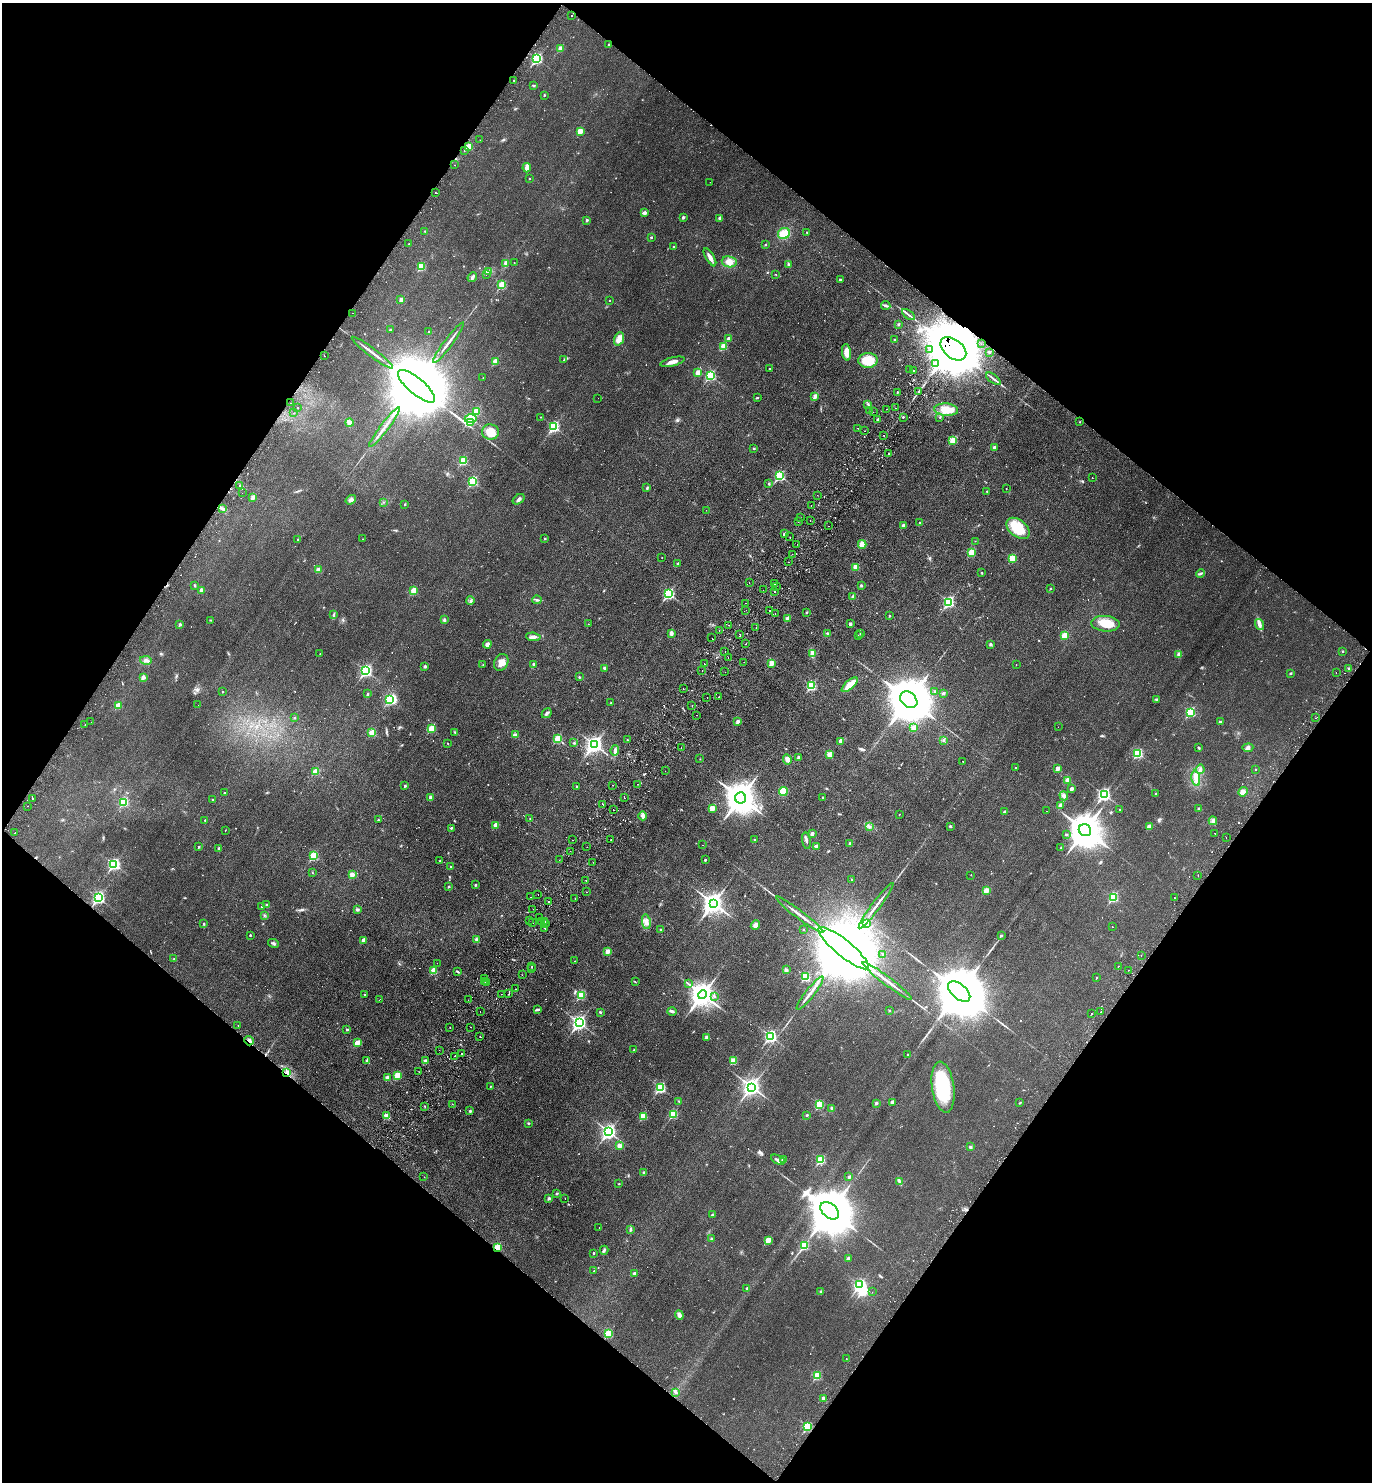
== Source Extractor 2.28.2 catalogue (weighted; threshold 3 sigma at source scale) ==
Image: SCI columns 345-5821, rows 39-5958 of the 6027 x 6000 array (HDU 1 of 3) = the unmasked area's bounding box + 8 px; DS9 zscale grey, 4 x 4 block average (1 PNG px = mean of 4 x 4 image px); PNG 1374 x 1484 px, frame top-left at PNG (2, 3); each listed source drawn as its Kron ellipse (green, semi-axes under 4 px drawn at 4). Shown black and unused: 49% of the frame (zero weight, under 2 of 3 exposures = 3% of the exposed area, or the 3 px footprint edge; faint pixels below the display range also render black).
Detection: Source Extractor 2.28.2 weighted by HDU 2 'WHT'. Background 0.0252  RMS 0.0045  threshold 0.0202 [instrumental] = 3 sigma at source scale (4.5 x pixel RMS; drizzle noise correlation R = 1.50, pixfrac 1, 0.05/0.05 arcsec/px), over >= 5 px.
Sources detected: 872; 5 too faint to see at this stretch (4 x 4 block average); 6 inside a brighter object's white glare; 91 cosmic-ray / hot-pixel residue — neither listed nor drawn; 11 coinciding with a brighter row at this scale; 11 inside a brighter listed object's ellipse — not listed separately; of the other 748, all 500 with FLUX_AUTO >= 0.964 (the completeness limit of this list) listed and drawn (248 fainter detections not listed), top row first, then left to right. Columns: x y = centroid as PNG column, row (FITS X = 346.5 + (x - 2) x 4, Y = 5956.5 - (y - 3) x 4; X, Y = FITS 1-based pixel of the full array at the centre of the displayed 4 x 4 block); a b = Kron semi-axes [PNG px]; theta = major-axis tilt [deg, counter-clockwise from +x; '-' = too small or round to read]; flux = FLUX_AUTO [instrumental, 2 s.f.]
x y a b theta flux
571 16 2 2 - 4.2
609 44 2 2 - 3.2
560 48 3 2 - 22
537 59 3 2 - 290
513 80 2 2 - 1.2
533 85 3 2 - 2.4
544 95 2 2 - 3.9
580 131 2 2 - 56
480 140 2 2 - 1.7
468 147 2 2 - 71
464 150 2 2 - 1.2
455 165 2 2 - 1.3
527 168 5 2 - 23
530 178 2 2 - 1.7
710 182 2 2 - 1.4
436 193 2 2 - 2.8
644 213 3 3 - 10
683 217 2 2 - 9.2
720 218 2 2 - 15
587 220 2 2 - 8.6
425 231 2 2 - 1.5
807 232 2 2 - 1.8
784 234 6 5 - 40
651 237 2 2 - 4.6
409 244 2 2 - 2.4
765 245 2 2 - 1.6
673 247 2 2 - 3.7
710 257 10 3 -59 16
729 262 7 5 -10 24
506 263 3 2 - 3.7
514 263 2 2 - 1.7
788 265 3 2 - 3.1
421 267 2 2 - 97
488 271 3 3 - 4.4
486 274 2 2 - 1.1
776 274 2 2 - 1
472 277 5 4 - 6.5
840 280 2 2 - 2.8
502 285 2 2 - 120
401 299 2 2 - 22
609 301 2 2 - 0.99
886 305 5 2 - 4.2
352 313 2 2 - 2.6
908 315 7 2 -35 5.6
898 324 2 2 - 2.9
390 330 2 2 - 9.8
429 332 2 2 - 1.1
619 339 7 5 68 13
729 339 2 2 - 17
895 340 2 2 - 10
448 343 25 2 53 14
981 344 2 2 - 1
723 346 2 2 - 89
953 349 15 9 -38 27000
930 350 2 2 - 2.4
847 352 8 4 -84 25
990 352 3 2 - 2.2
372 353 26 2 -37 16
324 355 2 2 - 2.1
563 360 2 2 - 2.7
868 360 9 7 1 64
495 361 2 2 - 58
673 362 13 3 13 14
935 363 2 2 - 3.6
769 369 2 2 - 2.9
910 369 2 2 - 2
913 371 2 2 - 4
698 373 2 2 - 55
710 376 3 2 - 270
483 378 2 2 - 1.1
993 379 9 2 -37 6.6
416 386 23 8 -40 59000
919 391 3 2 - 1.9
897 392 2 2 - 4.2
815 396 2 2 - 30
598 398 2 2 - 1.6
757 398 3 2 - 2
291 403 2 2 - 1.1
868 404 2 2 - 1.4
298 408 2 2 - 3.3
895 408 2 2 - 1.6
886 409 2 2 - 4.5
870 410 2 2 - 1
946 410 12 6 -4 41
476 411 2 2 - 94
873 412 2 2 - 1.9
293 413 2 2 - 1
541 417 2 2 - 1.1
903 417 2 2 - 4.1
940 417 3 2 - 1.7
471 419 6 3 1 290
878 420 2 2 - 15
470 422 3 2 - 19
1080 422 2 2 - 2
349 423 4 3 - 11
384 427 25 2 53 17
554 427 3 2 - 310
858 428 2 2 - 0.97
864 431 2 2 - 1.1
490 432 8 7 - 43
884 435 2 2 - 2.1
953 440 2 2 - 100
754 448 3 2 - 1.8
995 448 2 2 - 28
888 453 2 2 - 3.2
463 461 2 2 - 130
780 476 3 2 - 250
1092 477 2 2 - 1.4
473 481 3 2 - 180
769 483 3 2 - 2.3
240 485 2 2 - 3
647 488 4 2 - 2.1
1006 489 2 2 - 1.1
987 491 2 2 - 2.2
242 493 2 2 - 2.9
817 495 2 2 - 1.8
253 497 2 2 - 23
519 499 6 3 37 6.7
351 500 5 3 - 9.4
384 502 2 2 - 1.3
405 504 2 2 - 4.2
811 506 2 2 - 1.1
222 509 4 2 - 3.8
706 510 2 2 - 1
800 517 2 2 - 1.9
798 521 2 2 - 4.9
810 521 2 2 - 3.9
920 523 2 2 - 5.3
903 525 2 2 - 16
828 526 2 2 - 1.3
1018 528 13 8 -39 66
784 534 2 2 - 10
790 537 2 2 - 2.2
298 539 2 2 - 2.7
363 539 2 2 - 1.2
545 539 2 2 - 3.8
975 541 2 2 - 1.2
797 544 2 2 - 4.1
862 544 4 3 - 24
972 553 2 2 - 110
792 554 2 2 - 1.3
662 557 2 2 - 1
1012 558 2 2 - 100
788 562 2 2 - 1.1
678 564 3 2 - 2.9
856 567 2 2 - 69
318 570 2 2 - 30
981 572 3 2 - 1
1201 573 4 2 - 3.6
749 582 2 2 - 1.2
775 584 2 2 - 3.1
195 585 2 2 - 1.5
861 585 3 2 - 2.5
776 586 2 2 - 1.4
1051 589 2 2 - 4.7
201 590 2 2 - 22
763 590 2 2 - 0.96
414 591 2 2 - 86
774 592 2 2 - 1.6
669 594 3 2 - 310
853 597 2 2 - 21
537 600 4 2 - 3.6
470 601 4 3 - 6.5
949 602 3 2 - 340
745 603 2 2 - 1
746 610 2 2 - 6.6
769 610 2 2 - 2.8
807 612 2 2 - 5.8
775 614 2 2 - 1.8
334 615 2 2 - 1.9
889 616 2 2 - 3.4
787 619 3 2 - 12
210 620 2 2 - 1.2
444 620 4 3 - 3.9
180 624 2 2 - 12
588 624 2 2 - 1.2
850 624 2 2 - 12
1105 624 14 7 -4 44
1260 624 6 3 -73 8.4
729 625 2 2 - 2.6
756 628 2 2 - 1.2
719 631 2 2 - 1.6
671 633 4 3 - 6.9
739 634 2 2 - 2.3
827 634 3 3 - 3.5
860 634 2 2 - 2.1
1064 635 2 2 - 62
858 636 2 2 - 1
533 637 7 3 -6 7.9
712 638 2 2 - 3.2
487 644 4 3 - 11
746 644 2 2 - 3.2
990 644 3 3 - 3.9
725 651 2 2 - 3.3
1342 651 2 2 - 3.9
813 653 3 2 - 3.1
320 654 2 2 - 1.2
1179 654 3 2 - 8.6
728 658 2 2 - 1.4
146 660 6 3 -13 8.4
501 662 9 6 65 19
744 662 2 2 - 1.2
771 663 2 2 - 54
704 664 2 2 - 1
483 665 2 2 - 2.5
534 665 2 2 - 21
1016 665 2 2 - 0.99
425 666 2 2 - 12
605 668 4 3 - 3.4
1349 669 3 2 - 2.4
702 670 2 2 - 1.2
366 671 3 2 - 430
725 672 2 2 - 1.5
1291 673 3 2 - 2.6
1336 673 2 2 - 2
143 677 2 2 - 26
579 677 2 2 - 2.8
850 685 10 4 42 36
811 686 2 2 - 210
683 689 2 2 - 1.2
935 691 2 2 - 4.5
222 692 2 2 - 2.7
943 693 4 2 - 2.5
367 694 2 2 - 6.5
707 697 2 2 - 1.1
719 697 2 2 - 1.2
390 699 3 2 - 220
1156 699 4 2 - 2.6
909 700 9 7 -42 17000
611 703 2 2 - 1.6
118 705 2 2 - 69
198 705 2 2 - 1.5
692 705 2 2 - 2
1190 712 2 2 - 200
547 713 5 3 - 6.2
697 715 2 2 - 3.7
294 718 2 2 - 4.3
1315 718 2 2 - 1.7
91 722 2 2 - 1.2
738 722 2 2 - 21
1220 722 2 2 - 6.3
85 725 2 2 - 2
1058 727 2 2 - 2.5
431 728 2 2 - 94
914 728 2 2 - 30
455 732 2 2 - 1.9
372 733 2 2 - 95
515 735 4 3 - 4.1
558 739 2 2 - 130
627 739 2 2 - 1.3
943 740 2 2 - 1.5
841 741 2 2 - 36
448 743 2 2 - 1.1
574 743 2 2 - 2.5
594 744 4 3 - 960
681 748 2 2 - 1.6
1199 748 3 2 - 3.2
1248 748 5 4 - 7.6
615 750 5 4 - 8.2
1138 753 2 2 - 200
830 754 2 2 - 60
799 757 2 2 - 14
700 759 2 2 - 1
787 759 5 3 - 14
963 762 2 2 - 1.8
1015 768 2 2 - 1.2
1058 768 2 2 - 29
1200 769 5 3 - 8.2
1256 769 2 2 - 2.1
315 771 2 2 - 41
665 771 2 2 - 1.4
1196 778 8 4 -81 14
1068 780 2 2 - 62
638 784 2 2 - 9
612 785 2 2 - 1.5
405 786 2 2 - 6.7
576 786 2 2 - 2.7
1072 789 2 2 - 18
783 791 4 4 - 41
1243 792 5 4 - 14
224 793 2 2 - 3.4
1156 794 2 2 - 6
1104 795 3 2 - 520
1064 796 5 4 - 8.5
430 797 2 2 - 17
33 798 2 2 - 3.9
624 798 2 2 - 1.6
741 798 5 5 - 5500
823 798 2 2 - 6.7
212 800 2 2 - 1.2
124 802 2 2 - 140
603 804 2 2 - 1.7
1060 805 3 3 - 5.2
28 806 2 2 - 2.4
712 808 2 2 - 55
1120 809 2 2 - 2.8
1199 809 2 2 - 14
613 810 2 2 - 5.6
1047 811 2 2 - 1
1005 812 2 2 - 16
899 815 2 2 - 1.3
643 816 4 3 - 8.2
530 819 2 2 - 2.2
205 820 2 2 - 2.7
378 820 2 2 - 1.9
1213 821 4 3 - 6.1
496 825 2 2 - 42
869 826 3 2 - 2.1
950 826 2 2 - 5.2
1149 827 2 2 - 34
451 828 3 2 - 2.3
225 830 2 2 - 1.3
1085 830 6 6 - 7800
15 833 2 2 - 2.7
1215 833 2 2 - 1.3
812 834 2 2 - 19
1066 834 2 2 - 5.1
1226 838 2 2 - 1.4
573 840 2 2 - 3.5
611 840 2 2 - 3.4
755 840 2 2 - 3.5
806 841 8 2 -80 5.4
850 844 2 2 - 14
703 845 2 2 - 0.97
816 846 2 2 - 28
199 847 2 2 - 5.7
587 847 2 2 - 1
219 848 2 2 - 13
1061 848 2 2 - 1.1
570 851 2 2 - 1.7
313 856 2 2 - 150
559 860 2 2 - 3.4
705 860 2 2 - 6
440 861 2 2 - 1.7
593 862 2 2 - 1.3
114 864 3 2 - 390
451 867 2 2 - 4.7
312 872 2 2 - 1
352 874 2 2 - 34
971 875 2 2 - 1.1
1198 876 2 2 - 3.8
586 880 2 2 - 1.9
851 880 2 2 - 1.8
475 885 2 2 - 7
449 886 2 2 - 5.8
986 891 2 2 - 50
586 892 2 2 - 1.2
538 894 2 2 - 2.4
531 897 2 2 - 1.6
1113 897 2 2 - 190
98 898 3 2 - 430
575 898 2 2 - 2.5
1174 898 2 2 - 2.6
549 902 2 2 - 6.3
713 903 4 3 - 1800
267 905 2 2 - 4.8
262 906 2 2 - 3
876 906 28 2 53 19
357 909 3 2 - 4.5
533 909 2 2 - 1
800 915 29 2 -37 20
264 916 2 2 - 0.98
540 917 2 2 - 4.7
529 920 2 2 - 1.1
541 921 2 2 - 2.1
545 921 2 2 - 2.9
646 922 7 3 -80 11
204 923 3 2 - 1.9
533 923 2 2 - 1.4
546 923 2 2 - 3.1
867 924 2 2 - 6.2
755 925 5 4 - 10
1112 927 2 2 - 2
545 928 2 2 - 2.8
803 929 2 2 - 2
661 930 2 2 - 1.8
250 935 2 2 - 3.6
1001 936 2 2 - 7.6
363 940 2 2 - 31
476 940 3 2 - 8.7
273 943 5 2 - 4.7
844 948 32 8 -40 81000
608 951 2 2 - 29
883 954 2 2 - 2.6
1141 955 2 2 - 1.7
174 959 2 2 - 1.3
575 961 2 2 - 1
437 963 2 2 - 3.1
1118 966 2 2 - 1.7
532 967 2 2 - 2.8
532 969 2 2 - 2.4
433 970 2 2 - 70
786 970 4 2 - 4
1128 970 2 2 - 1.2
458 972 3 2 - 2.1
522 975 2 2 - 3.7
806 977 2 2 - 140
484 978 2 2 - 1.4
1096 978 2 2 - 2.4
485 981 2 2 - 6.4
887 981 31 2 -37 24
635 982 3 2 - 1.2
486 983 2 2 - 3.2
688 984 2 2 - 1.3
515 989 2 2 - 1.4
959 991 13 7 -40 28000
810 993 21 2 52 19
501 994 2 2 - 1.4
509 994 2 2 - 2.3
365 995 2 2 - 4.2
581 995 2 2 - 150
702 995 4 4 - 2900
714 996 2 2 - 2.6
379 1000 2 2 - 1.7
468 1000 2 2 - 1.4
537 1009 2 2 - 2.5
672 1011 4 3 - 4.8
889 1011 2 2 - 3.7
480 1012 2 2 - 1.2
600 1012 2 2 - 5.7
1101 1012 2 2 - 2.7
1092 1013 2 2 - 3.1
579 1023 3 3 - 720
238 1025 2 2 - 1.4
450 1027 2 2 - 1.3
471 1027 2 2 - 2.2
347 1029 2 2 - 6.7
770 1036 3 2 - 410
480 1037 2 2 - 8.5
707 1037 2 2 - 18
249 1041 5 2 - 9.9
357 1043 2 2 - 62
439 1050 2 2 - 2.2
634 1050 2 2 - 1.6
462 1054 2 2 - 2.8
908 1055 2 2 - 5.8
455 1056 2 2 - 5.9
367 1061 2 2 - 21
425 1061 2 2 - 28
733 1061 2 2 - 83
287 1072 4 3 - 9.4
419 1072 2 2 - 1
397 1075 2 2 - 84
387 1077 3 3 - 6.6
490 1086 2 2 - 1.4
752 1087 4 3 - 1200
943 1087 26 11 -82 170
660 1088 3 2 - 300
679 1101 3 2 - 1.9
892 1102 2 2 - 27
1020 1102 4 2 - 1.6
876 1103 2 2 - 9.8
452 1104 2 2 - 1.6
820 1105 2 2 - 130
424 1106 2 2 - 1.8
832 1108 3 3 - 4.2
470 1111 3 3 - 2.6
673 1114 2 2 - 160
807 1115 2 2 - 6.2
386 1116 2 2 - 63
643 1116 2 2 - 81
528 1123 3 2 - 2.3
609 1132 3 3 - 770
619 1146 2 2 - 30
970 1147 2 2 - 9.8
783 1159 4 2 - 6.1
778 1160 7 3 -29 8.5
821 1160 2 2 - 150
644 1173 2 2 - 17
424 1177 2 2 - 6.1
849 1177 2 2 - 8.4
900 1182 3 2 - 3.3
619 1184 2 2 - 1.5
557 1194 2 2 - 1.6
549 1198 2 2 - 12
565 1198 2 2 - 3
830 1211 11 7 -41 19000
713 1215 2 2 - 11
599 1227 2 2 - 1.6
630 1229 4 3 - 4
711 1239 2 2 - 4.5
768 1240 2 2 - 52
804 1246 2 2 - 120
497 1247 2 2 - 99
604 1250 4 2 - 4.4
594 1253 2 2 - 4.9
848 1258 2 2 - 12
594 1271 2 2 - 1.4
634 1273 2 2 - 9.4
860 1285 3 2 - 470
747 1288 2 2 - 3.9
821 1292 2 2 - 11
872 1292 2 2 - 1.2
679 1315 5 3 - 10
608 1334 2 2 - 130
846 1359 2 2 - 1.4
817 1376 2 2 - 130
676 1393 3 2 - 1.7
823 1398 2 2 - 16
807 1427 2 2 - 180
Overlapping masked pixels (flux is a lower limit): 4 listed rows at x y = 953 349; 249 1041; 287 1072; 497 1247
Diffuse or blended objects may show on this block-average render without a row.